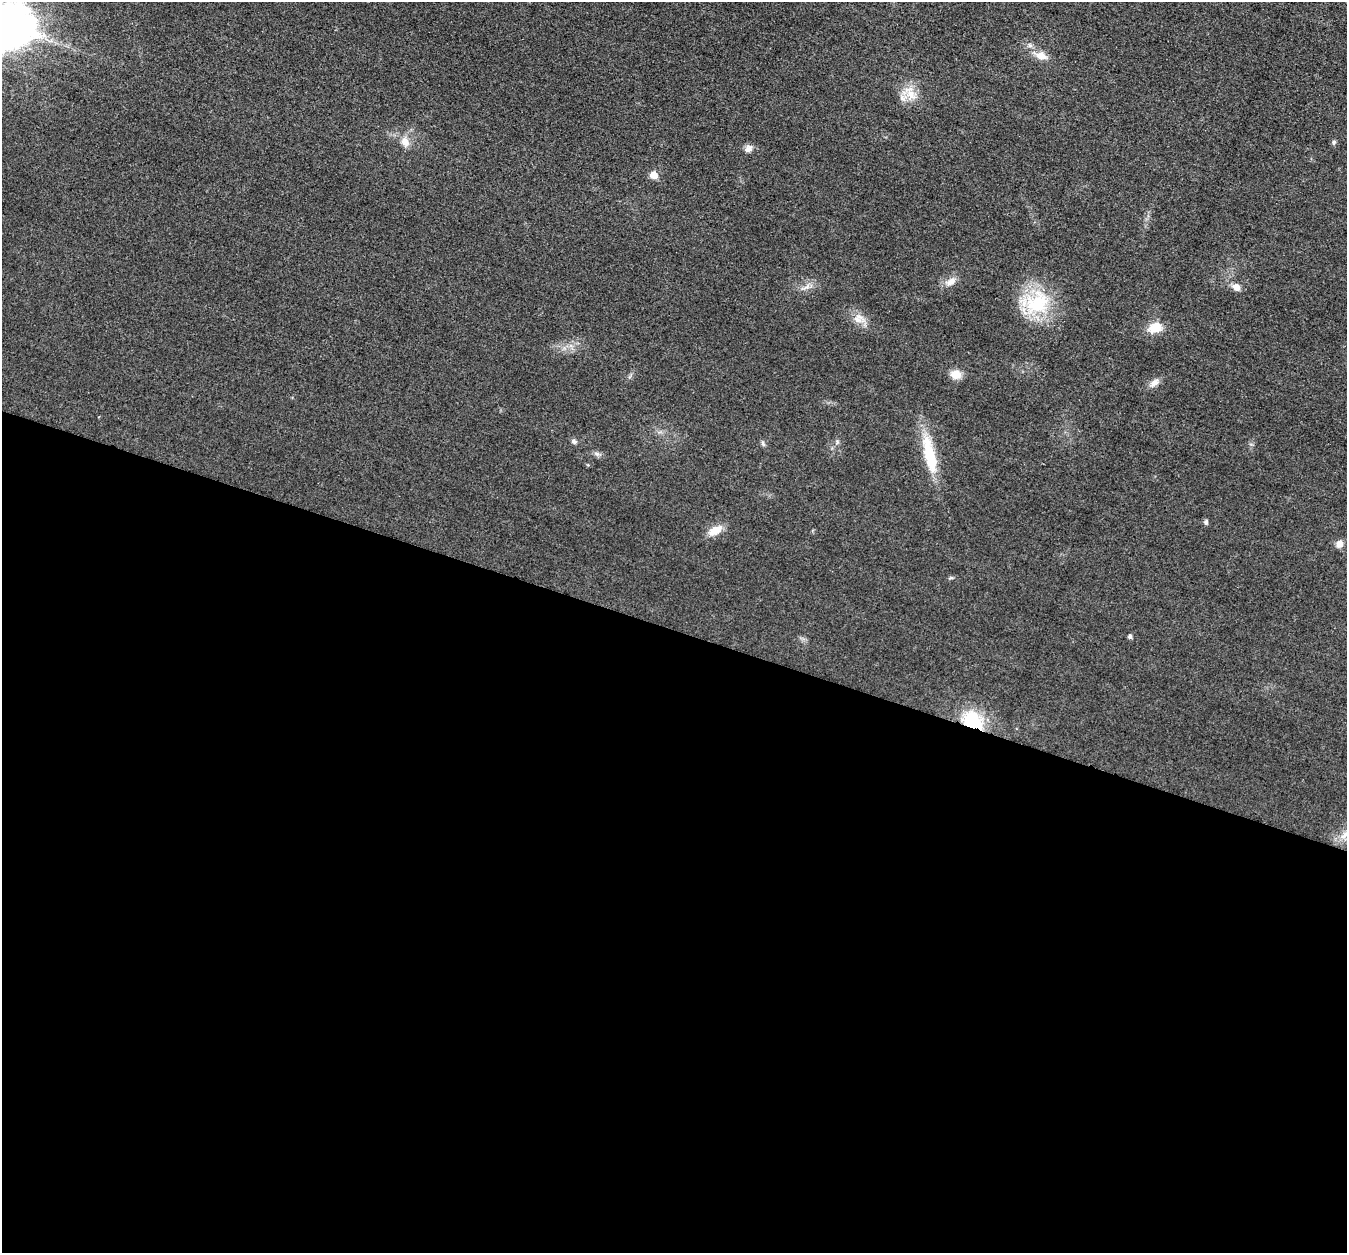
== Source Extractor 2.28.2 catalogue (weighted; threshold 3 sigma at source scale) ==
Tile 14 of 4 x 4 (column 2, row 4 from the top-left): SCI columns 1349-2693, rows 137-1387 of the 5390 x 5407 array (HDU 1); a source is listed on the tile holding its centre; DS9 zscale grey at full resolution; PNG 1349 x 1255 px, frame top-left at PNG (2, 2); no overlay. Shown black and unused: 50% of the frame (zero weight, under 3 of 4 exposures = <1% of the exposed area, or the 3 px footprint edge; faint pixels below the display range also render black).
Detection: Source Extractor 2.28.2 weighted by HDU 2 'WHT'; one run over the whole footprint, this tile lists its part. Background 0.0314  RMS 0.0049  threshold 0.0219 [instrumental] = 3 sigma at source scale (4.5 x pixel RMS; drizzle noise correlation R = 1.50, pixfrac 1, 0.05/0.05 arcsec/px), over >= 5 px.
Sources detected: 25; all 25 listed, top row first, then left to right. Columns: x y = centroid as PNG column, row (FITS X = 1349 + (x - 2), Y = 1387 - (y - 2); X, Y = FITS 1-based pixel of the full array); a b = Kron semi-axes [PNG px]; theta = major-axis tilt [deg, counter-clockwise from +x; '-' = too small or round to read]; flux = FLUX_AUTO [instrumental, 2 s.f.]
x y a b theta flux
10 26 15 13 -19 2100
1041 56 12 9 -13 5.3
911 95 19 11 -57 7.2
405 142 14 10 -58 4.1
1334 142 6 5 - 0.99
748 149 11 8 46 2.3
654 175 6 6 - 6
951 282 15 8 29 3.5
806 287 14 5 32 2.2
1236 287 10 7 -41 3.3
1037 303 37 30 38 30
858 319 15 11 30 4.7
1155 327 14 10 10 8.6
956 374 10 8 -15 6.5
1154 383 14 8 39 3
574 441 8 6 -19 1.2
763 443 9 4 -64 0.96
597 454 9 5 -30 1.4
929 455 55 14 -77 20
1206 522 6 5 - 0.95
715 530 17 9 28 6.5
1339 544 10 8 61 2.6
1130 637 5 5 - 1.1
973 721 24 17 -38 24
1346 833 24 7 42 5.3
Overlapping masked pixels (flux is a lower limit): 1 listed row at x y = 973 721
Isophote crosses this tile's border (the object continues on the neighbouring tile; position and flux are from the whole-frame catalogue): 2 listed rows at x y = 10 26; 1346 833